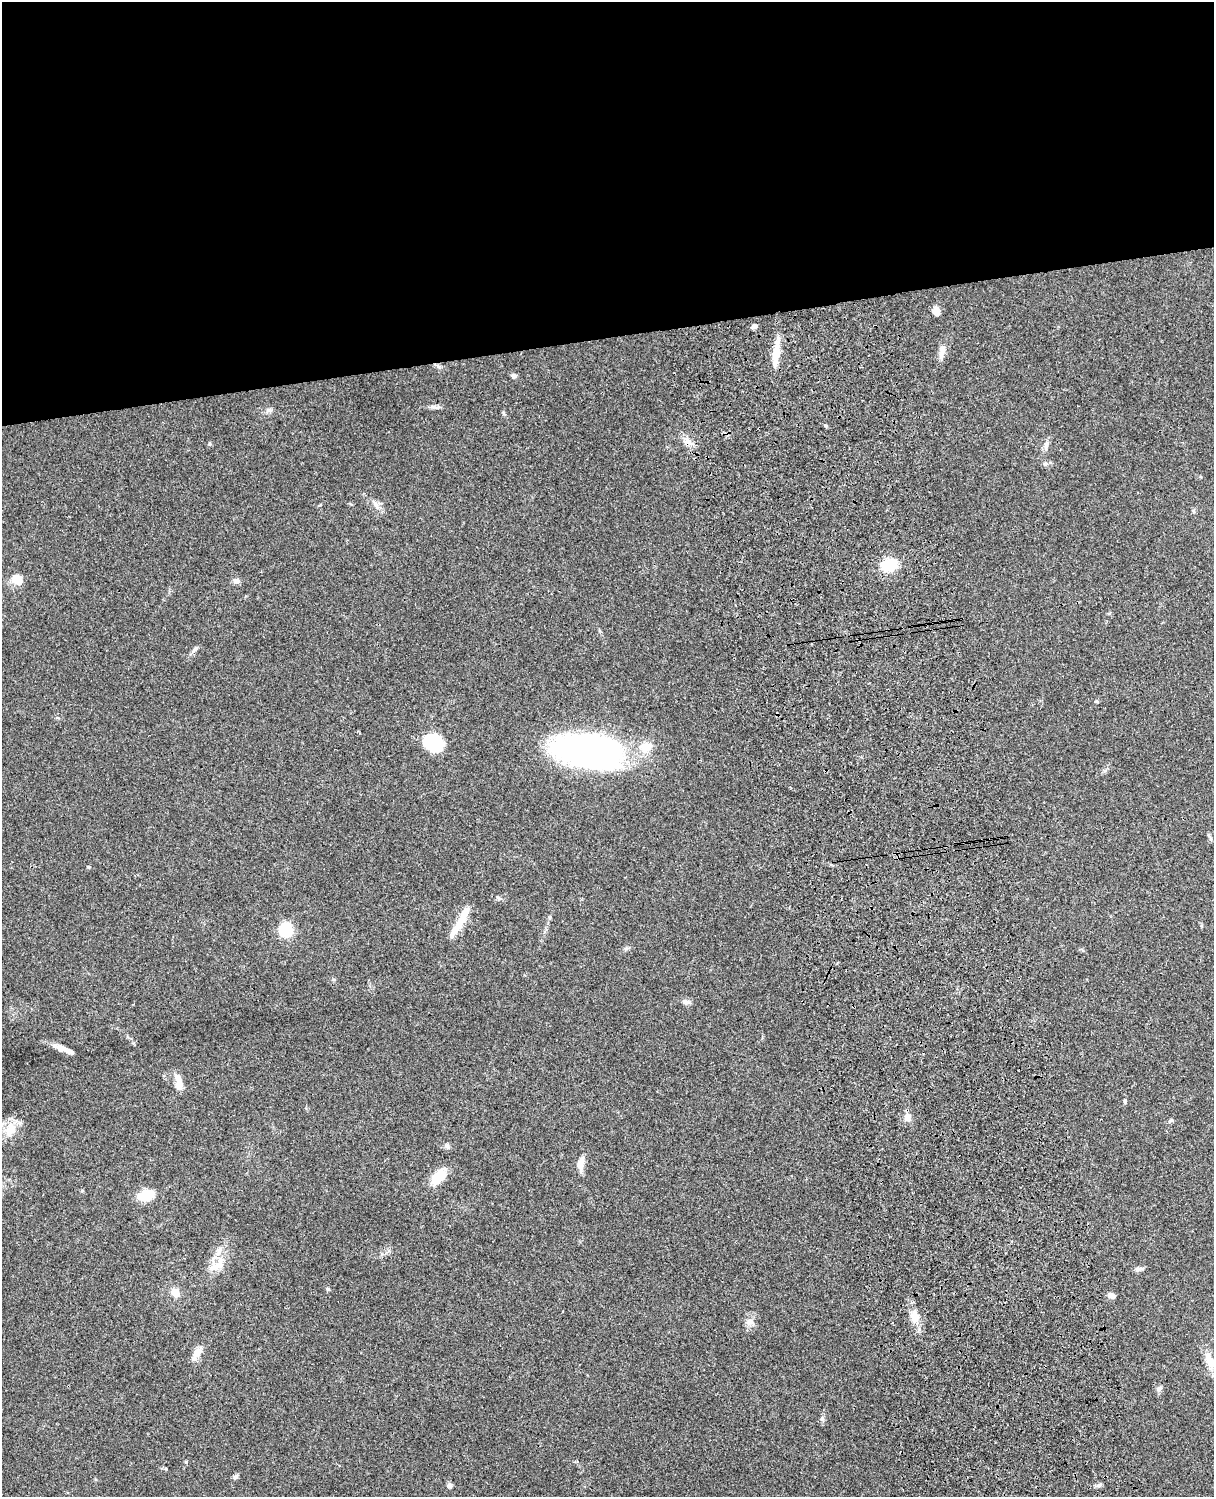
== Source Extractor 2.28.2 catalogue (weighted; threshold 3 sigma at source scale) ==
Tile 2 of 4 x 3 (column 2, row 1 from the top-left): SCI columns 1334-2545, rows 3269-4763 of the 5088 x 4927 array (HDU 1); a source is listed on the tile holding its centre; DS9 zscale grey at full resolution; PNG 1216 x 1499 px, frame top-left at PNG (2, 2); no overlay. Shown black and unused: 23% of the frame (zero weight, under 3 of 4 exposures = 6% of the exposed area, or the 3 px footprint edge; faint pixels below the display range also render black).
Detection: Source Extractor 2.28.2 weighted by HDU 2 'WHT'; one run over the whole footprint, this tile lists its part. Background 0.0763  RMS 0.0058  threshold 0.0261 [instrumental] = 3 sigma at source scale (4.5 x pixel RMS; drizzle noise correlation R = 1.50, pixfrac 1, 0.05/0.05 arcsec/px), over >= 5 px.
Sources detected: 50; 3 inside a brighter listed object's ellipse — not listed separately; the other 47 listed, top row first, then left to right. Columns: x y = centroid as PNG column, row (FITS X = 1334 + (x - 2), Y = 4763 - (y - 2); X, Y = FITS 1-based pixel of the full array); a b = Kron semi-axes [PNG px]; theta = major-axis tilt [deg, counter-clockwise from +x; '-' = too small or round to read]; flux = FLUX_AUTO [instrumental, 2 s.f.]
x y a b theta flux
936 311 10 7 -77 3.5
754 326 6 5 - 2
942 350 17 8 72 4.1
776 354 33 8 83 9.9
514 376 6 6 - 1.9
435 407 12 4 -10 1.7
269 410 9 6 -11 1.8
688 441 13 6 -34 3.4
1046 444 10 7 63 2.2
1045 464 6 5 - 1.1
376 505 10 6 -74 2.4
889 565 13 10 14 23
17 580 14 10 -39 6.4
236 581 9 7 6 1.8
194 649 12 4 50 1.5
1096 701 5 4 - 0.85
433 743 22 17 -23 22
592 752 63 31 -9 200
88 867 5 3 - 0.49
460 921 47 7 60 11
286 930 13 12 - 21
686 1002 9 7 -11 1.9
60 1047 20 7 -22 4.6
179 1082 21 8 -82 5.9
1125 1101 5 4 - 0.72
908 1117 9 8 - 3.7
1171 1120 6 4 18 0.82
11 1129 20 14 76 9.9
447 1146 6 5 - 1.2
580 1164 19 8 81 4.7
439 1176 23 13 47 10
146 1195 13 9 8 18
219 1250 14 6 58 3.5
216 1266 24 9 22 6.9
1138 1269 11 5 4 1.8
328 1289 5 4 - 0.7
175 1293 9 8 - 5.6
1111 1295 9 6 -11 2.5
914 1316 14 11 -52 5.7
750 1322 11 10 - 3.4
197 1353 14 8 60 5.5
1210 1360 24 9 -67 8.5
1160 1388 9 6 39 1.5
822 1418 6 5 - 1.2
235 1477 10 5 42 1.2
450 1485 7 6 - 1.3
1099 1485 8 5 17 1.4
Unlisted compact peaks at least as high as the median listed source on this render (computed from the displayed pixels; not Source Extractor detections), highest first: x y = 186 1462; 209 444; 825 425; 166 1469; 133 1043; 503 412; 550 917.